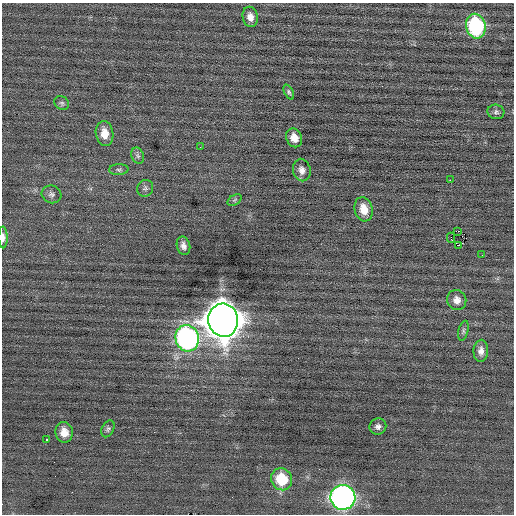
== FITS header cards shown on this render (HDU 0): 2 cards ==
NAXIS1  =                  512 / Axis length
NAXIS2  =                  512 / Axis length

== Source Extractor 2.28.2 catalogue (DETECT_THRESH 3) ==
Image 512 x 512 px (HDU 0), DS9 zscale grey, 1 PNG px = 1 image px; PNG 516 x 516 px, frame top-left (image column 1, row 512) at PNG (2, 3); each listed source drawn as its Kron ellipse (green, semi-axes under 4 px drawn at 4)
Background 0.0175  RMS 0.74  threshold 2.22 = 3 sigma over >= 5 px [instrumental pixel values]
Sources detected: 33; all 33 listed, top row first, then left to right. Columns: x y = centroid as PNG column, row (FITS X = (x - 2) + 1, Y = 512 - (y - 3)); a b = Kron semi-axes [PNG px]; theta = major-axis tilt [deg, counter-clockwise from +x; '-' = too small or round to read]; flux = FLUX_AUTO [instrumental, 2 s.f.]
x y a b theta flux
250 17 10 7 -77 350
476 26 12 10 -78 5200
289 92 8 4 -65 90
62 103 8 6 -34 110
496 112 8 7 - 130
105 133 12 8 -81 630
294 138 10 8 -65 460
200 147 2 2 - 32
138 156 8 6 -70 140
119 170 9 5 3 130
302 170 11 9 -79 300
450 180 2 2 - 460
145 188 8 7 - 140
51 194 10 8 -25 180
235 200 8 5 34 86
364 209 12 9 -74 670
458 231 2 2 - 1100
3 237 11 4 -89 220
451 238 5 2 - 1600
458 245 2 2 - 910
183 246 9 6 -76 240
482 255 2 2 - 36
457 300 10 9 - 340
223 320 16 15 - 110000
463 331 10 4 76 110
187 338 13 11 -75 14000
481 351 11 7 88 290
378 426 8 8 - 200
108 429 9 6 63 120
64 432 10 8 -80 490
47 439 3 2 - 78
282 479 11 10 - 1700
343 497 12 12 - 21000
At the frame edge (FLAGS 8, measured only in part): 1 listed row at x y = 3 237